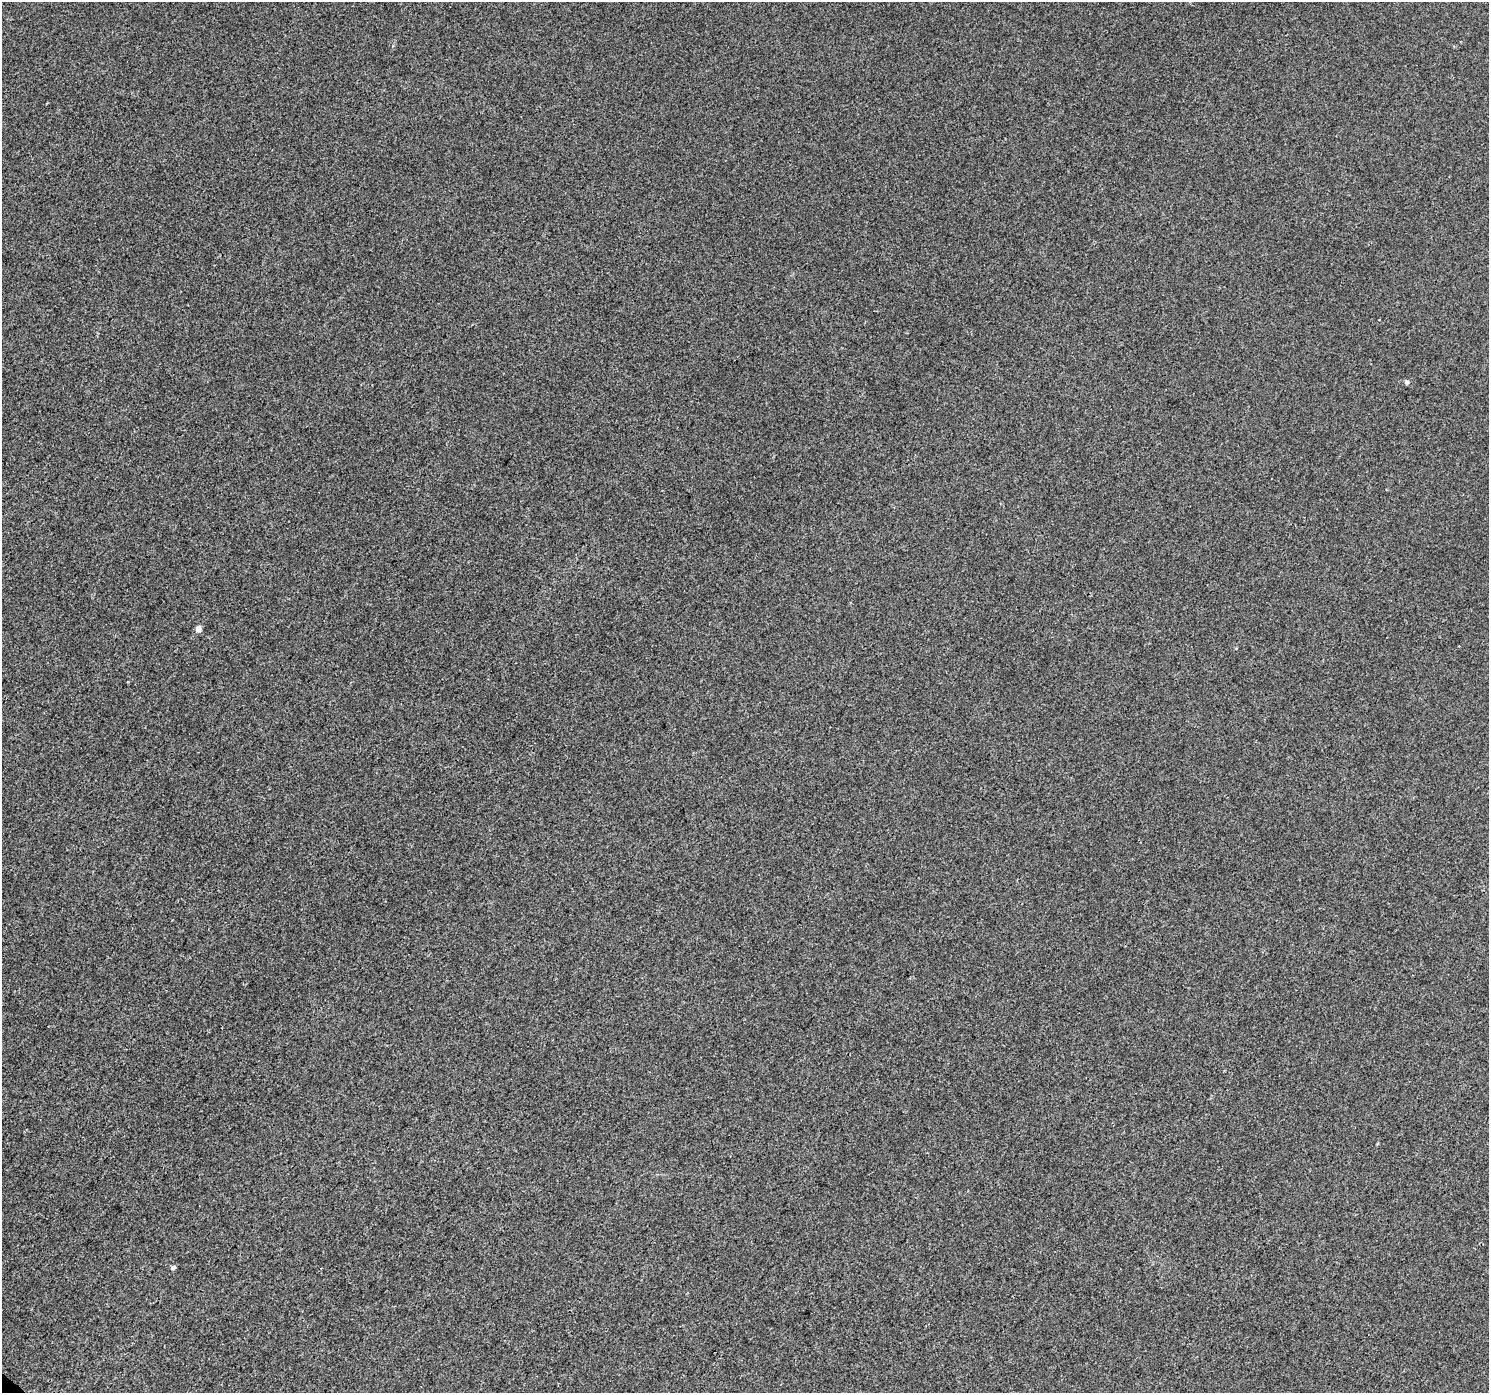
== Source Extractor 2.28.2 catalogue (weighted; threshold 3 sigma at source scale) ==
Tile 7 of 4 x 4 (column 3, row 2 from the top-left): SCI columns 3042-4528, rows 3108-4498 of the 6139 x 6154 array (HDU 1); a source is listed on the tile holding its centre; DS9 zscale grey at full resolution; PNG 1491 x 1395 px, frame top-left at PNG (2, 2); no overlay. Shown black and unused: <1% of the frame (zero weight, under 3 of 4 exposures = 6% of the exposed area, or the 3 px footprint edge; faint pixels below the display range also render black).
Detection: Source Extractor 2.28.2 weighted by HDU 2 'WHT'; one run over the whole footprint, this tile lists its part. Background 0.0018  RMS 0.0037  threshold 0.0167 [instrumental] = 3 sigma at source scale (4.5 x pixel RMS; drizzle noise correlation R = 1.50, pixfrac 1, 0.0396/0.0396 arcsec/px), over >= 5 px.
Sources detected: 3; all 3 listed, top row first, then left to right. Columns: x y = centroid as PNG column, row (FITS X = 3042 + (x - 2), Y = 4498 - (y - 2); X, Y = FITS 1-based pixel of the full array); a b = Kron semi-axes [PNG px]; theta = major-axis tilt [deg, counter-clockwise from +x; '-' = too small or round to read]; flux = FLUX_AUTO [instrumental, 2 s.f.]
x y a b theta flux
1407 382 5 5 - 0.84
198 629 5 5 - 2.6
173 1267 5 5 - 0.87